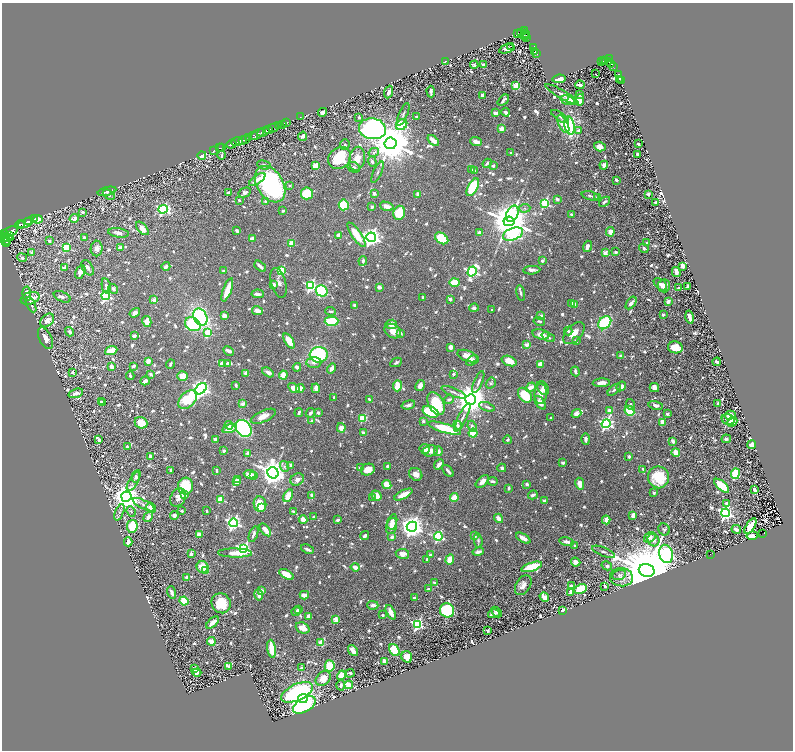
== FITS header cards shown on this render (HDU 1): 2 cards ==
NAXIS1  =                 1582
NAXIS2  =                 1496

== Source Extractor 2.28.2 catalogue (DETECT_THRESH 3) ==
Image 1582 x 1496 px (HDU 1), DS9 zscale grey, zoomed out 1/2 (1 PNG px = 2 x 2 image px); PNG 795 x 752 px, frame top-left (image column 2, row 1495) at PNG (2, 3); each listed source drawn as its Kron ellipse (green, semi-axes under 4 px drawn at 4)
Background 0.413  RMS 0.0092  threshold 0.0275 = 3 sigma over >= 5 px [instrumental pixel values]
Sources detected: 1259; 49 cannot appear on this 1/2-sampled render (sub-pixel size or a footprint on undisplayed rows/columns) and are neither listed nor drawn; of the other 1210, the 500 brightest by FLUX_AUTO listed and drawn (710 fainter detections omitted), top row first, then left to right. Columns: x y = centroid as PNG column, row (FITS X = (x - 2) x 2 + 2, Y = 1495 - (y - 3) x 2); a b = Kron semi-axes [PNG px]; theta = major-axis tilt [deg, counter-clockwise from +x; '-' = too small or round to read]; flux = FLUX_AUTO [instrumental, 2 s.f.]
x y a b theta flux
525 31 3 2 - 300
518 33 4 2 - 120
521 33 4 2 - 170
524 33 2 1 - 110
525 35 5 2 - 260
527 37 3 2 - 88
511 46 2 1 - 17
534 47 3 2 - 180
507 49 8 3 15 17
534 51 3 3 - 130
536 53 3 1 - 25
610 59 3 2 - 230
606 60 3 2 - 130
445 61 3 2 - 3.9
601 61 2 2 - 14
603 61 2 1 - 90
610 63 5 3 - 260
474 65 4 4 - 3.7
483 65 3 3 - 6.6
613 66 2 1 - 19
596 74 2 1 - 17
619 75 2 2 - 200
559 79 6 4 9 29
619 79 3 2 - 97
621 81 3 2 - 51
580 85 4 2 - 9.2
516 86 3 3 - 66
389 92 6 3 69 8.1
431 92 6 2 -87 8.7
562 94 19 3 -30 16
579 94 3 2 - 3.6
482 95 3 3 - 8.9
503 100 7 3 42 8.5
567 100 7 4 -16 23
579 100 5 4 - 28
572 101 4 3 - 14
323 112 4 3 - 5.9
506 112 4 3 - 8
495 113 4 2 - 9.9
403 114 12 3 66 4.6
416 116 2 2 - 4
560 116 10 3 -32 4.6
300 117 2 1 - 6
359 117 2 2 - 11
287 122 2 1 - 25
283 124 3 2 - 92
563 124 10 4 -62 36
402 125 6 4 45 200
279 126 3 2 - 150
569 126 9 5 -77 150
274 128 6 2 22 580
269 129 3 2 - 210
372 129 13 10 -10 590
502 129 2 2 - 32
578 130 4 3 - 4.1
263 132 6 2 22 1300
257 134 7 3 37 600
254 135 2 2 - 86
302 136 5 4 - 7
249 137 4 2 - 450
243 140 4 2 - 270
246 140 4 3 - 340
433 141 7 3 -41 16
476 141 6 3 -20 14
237 142 6 2 22 770
390 143 6 6 - 9400
231 144 5 2 - 790
638 144 3 2 - 5.9
345 145 5 5 - 4.2
600 146 6 4 -20 14
222 147 2 1 - 23
220 148 2 1 - 25
214 150 2 1 - 10
374 152 5 3 - 4.2
511 153 2 2 - 4.7
638 154 4 3 - 6.9
202 155 4 2 - 74
222 155 4 3 - 4.9
340 158 12 10 39 77
357 159 12 8 79 23
372 162 5 3 - 4.9
487 163 5 3 - 4.8
264 165 7 4 -13 4.2
604 165 4 4 - 11
315 166 4 3 - 32
493 166 2 2 - 14
354 167 6 5 - 3.9
472 170 3 2 - 3.6
474 171 4 2 - 6.5
378 172 12 2 66 3.7
257 180 9 3 35 14
616 180 4 3 - 4.9
270 184 20 13 -58 290
290 185 2 2 - 5
473 187 10 5 62 110
107 191 9 3 14 5.8
228 192 4 2 - 3.9
245 193 6 4 30 7.7
307 193 6 6 - 83
374 193 3 3 - 6.2
418 194 2 2 - 25
648 194 3 3 - 4.6
109 195 7 4 -31 5.1
590 196 9 3 -12 5.1
597 197 4 3 - 3.5
557 199 4 3 - 5.7
239 200 3 2 - 4.1
265 202 4 3 - 3.9
604 202 6 3 40 4.1
545 203 4 3 - 190
656 203 3 3 - 9.3
344 205 5 5 - 92
387 206 7 3 -19 16
372 207 3 2 - 5.8
525 208 6 4 3 4
163 209 5 4 - 290
283 211 3 2 - 4.9
83 212 2 2 - 6.2
399 213 7 5 75 66
512 214 8 5 64 200
571 214 2 2 - 6.8
74 218 5 3 - 7.7
34 219 2 1 - 55
38 219 5 4 - 12
29 221 3 2 - 390
509 221 5 4 - 6900
26 223 8 3 24 1400
20 225 4 3 - 400
142 228 8 4 -48 15
237 231 4 3 - 5.6
10 232 8 4 20 1000
610 232 5 4 - 14
118 233 10 4 -7 7.5
479 233 4 3 - 14
4 234 5 2 - 210
513 234 10 6 21 490
9 235 3 2 - 120
339 235 4 3 - 12
356 235 14 5 -56 39
6 237 8 3 -10 490
84 237 3 2 - 5.8
371 237 4 4 - 970
252 238 4 3 - 9.3
442 238 7 5 -35 89
5 241 6 2 -71 200
7 241 3 2 - 88
49 241 4 3 - 4.2
292 243 3 2 - 44
647 243 2 2 - 14
587 246 6 3 71 12
66 247 3 3 - 110
97 248 8 6 89 9.4
120 248 2 2 - 11
644 248 5 3 - 5
32 252 2 2 - 15
616 252 4 2 - 4.3
605 253 3 2 - 39
22 258 5 4 - 3.9
363 261 5 3 - 5.2
542 261 4 3 - 5.7
166 266 4 3 - 6
260 266 7 2 -41 8.3
682 266 3 3 - 19
64 268 3 3 - 10
88 268 8 5 -57 6.2
532 270 8 3 4 7.4
224 271 4 3 - 4.1
281 271 3 3 - 130
472 271 5 4 - 350
80 272 7 4 60 11
676 272 5 3 - 15
454 282 5 4 - 58
278 283 15 7 -75 12
660 284 8 4 -40 6.2
274 285 3 3 - 9.8
106 286 8 4 -77 6.8
311 286 4 4 - 300
664 286 6 6 - 13
379 287 3 3 - 9.2
687 287 4 2 - 3.7
679 288 3 2 - 3.9
113 289 5 4 - 6.4
227 290 12 3 69 38
322 291 6 5 - 150
521 293 8 3 -79 3.6
27 294 7 3 -85 5
258 294 6 3 -5 8.2
106 296 4 4 - 280
62 297 9 5 -24 6.2
423 297 2 2 - 5.2
30 298 10 6 18 25
450 299 3 3 - 4.5
154 300 2 2 - 23
668 302 3 3 - 10
572 303 2 2 - 12
631 303 7 3 55 9.7
31 305 8 3 -63 4.8
574 305 4 3 - 9
355 306 4 3 - 6.9
474 308 5 3 - 6.7
492 309 2 2 - 4.1
257 311 5 4 - 10
331 311 5 3 - 3.7
135 313 6 4 34 7.5
663 315 3 2 - 5
224 316 4 3 - 10
541 316 3 2 - 17
200 317 9 6 -62 330
690 317 7 3 -78 14
47 320 8 5 44 17
147 321 6 4 -78 18
332 321 7 4 3 75
539 321 6 3 -13 4.8
605 323 7 5 46 130
193 324 8 6 -29 120
391 324 6 4 10 13
393 331 9 6 -30 21
568 331 4 3 - 3.6
70 332 5 3 - 6.2
208 333 4 3 - 67
400 333 3 2 - 7.3
574 333 13 7 47 21
541 334 9 5 -13 15
134 336 4 3 - 5.3
548 337 7 4 -24 6.2
45 338 12 6 -64 14
289 341 8 4 -59 34
576 341 3 3 - 9.4
526 345 2 2 - 28
450 347 3 3 - 13
675 347 7 6 - 31
111 350 6 4 22 33
229 351 5 3 - 8.9
319 355 9 8 - 170
467 356 10 5 -21 22
620 356 4 3 - 3.5
472 360 7 4 33 6.3
148 361 3 3 - 16
509 361 8 5 -20 27
314 362 7 5 2 9.3
396 362 6 3 26 4.4
717 362 4 3 - 7.4
227 363 3 3 - 6.6
170 364 5 2 - 3.5
222 364 4 3 - 13
540 364 4 4 - 17
133 366 3 2 - 7.2
111 367 4 3 - 9.2
297 367 4 3 - 8.2
331 368 5 3 - 13
575 371 5 3 - 6.3
72 372 3 3 - 5
268 372 6 3 -28 9.1
246 373 4 4 - 7.9
150 374 4 3 - 3.6
453 374 2 2 - 10
283 375 4 4 - 20
130 376 4 2 - 3.7
182 376 5 4 - 25
145 381 5 3 - 9.6
478 382 12 3 67 6
491 383 6 4 60 3.4
601 383 8 4 4 14
236 385 4 3 - 4.7
397 386 5 4 - 33
420 386 6 4 60 14
621 386 5 4 - 10
531 387 5 4 - 16
654 387 5 4 - 11
294 388 6 4 -29 22
300 388 4 4 - 16
316 388 5 3 - 18
543 388 7 5 -57 19
201 389 6 4 46 1100
614 390 8 3 41 5.8
453 392 13 3 -22 6.4
76 393 7 4 19 10
541 394 10 6 89 16
525 395 8 6 -49 78
334 397 2 2 - 4
449 399 5 3 - 4.7
188 400 11 7 44 79
369 400 4 2 - 5.9
471 400 5 5 - 4400
101 402 3 3 - 3.8
103 402 3 2 - 3.5
540 403 8 4 -53 19
718 403 2 2 - 13
243 404 2 2 - 27
436 404 12 7 -62 89
408 405 7 3 16 6.7
631 405 6 4 -69 4.4
656 405 7 4 -12 8.4
487 407 8 4 -20 4.6
609 411 4 4 - 8.5
629 411 5 4 - 50
299 412 4 2 - 5.7
431 412 8 5 -24 110
310 413 5 3 - 7
318 413 3 3 - 4.7
576 414 5 4 - 11
667 414 2 2 - 10
730 415 6 4 16 17
263 416 13 5 24 17
462 417 16 3 63 8.2
363 418 4 3 - 84
551 418 2 2 - 3.5
728 420 7 5 -29 8.6
312 421 2 2 - 16
423 421 4 3 - 4.7
663 422 4 3 - 23
732 422 5 4 - 28
141 423 6 5 - 34
606 424 4 4 - 390
229 425 4 4 - 4.1
457 425 4 4 - 6.2
472 426 6 4 -68 5.2
243 428 9 7 -50 560
341 428 4 4 - 15
444 428 17 4 -17 81
229 429 7 4 15 21
363 433 4 3 - 5.4
473 433 4 4 - 37
215 439 3 2 - 6.4
586 439 5 3 - 7.2
726 439 4 3 - 5.2
99 440 3 2 - 8.3
507 440 4 3 - 4.2
673 441 4 3 - 5.8
752 444 4 3 - 9.2
127 447 3 2 - 3.8
425 449 5 5 - 19
224 451 3 3 - 5.3
430 451 7 5 10 16
438 451 5 3 - 6.6
676 452 4 4 - 19
248 453 2 2 - 23
150 456 3 2 - 8.2
629 456 3 3 - 7.3
563 463 4 3 - 4
439 464 5 3 - 12
291 465 4 3 - 4.9
284 466 5 4 - 3.7
388 466 3 3 - 7.2
360 468 3 3 - 5
502 468 4 4 - 5.7
643 469 3 2 - 4.1
171 470 4 2 - 4.5
368 470 7 5 21 22
217 471 3 2 - 3.7
448 471 7 2 -51 8.4
273 473 6 5 - 2300
250 474 6 3 -7 24
416 474 7 6 - 12
735 474 5 4 - 77
253 476 3 3 - 3.7
136 477 6 4 89 5.2
658 477 11 10 - 82
237 479 4 3 - 6
297 479 7 6 - 11
134 481 11 4 60 6
482 481 8 4 43 13
493 481 5 3 - 5.7
236 482 4 3 - 13
527 484 3 2 - 5.5
580 484 6 4 -79 17
387 485 5 4 - 33
185 486 8 7 - 89
722 486 9 4 -41 68
509 488 3 2 - 4.1
755 490 4 2 - 11
654 493 2 2 - 4.8
184 495 4 3 - 13
312 495 4 2 - 5.6
403 495 10 4 27 27
533 495 5 3 - 6.6
288 496 7 4 63 27
376 496 5 4 - 24
126 497 5 5 - 2800
373 497 3 2 - 4
178 498 9 7 60 11
454 498 4 4 - 24
221 499 3 3 - 90
544 501 3 3 - 4.1
726 503 3 3 - 4.3
260 504 8 6 -82 49
144 505 12 3 -27 6
262 507 4 3 - 13
151 508 5 4 - 22
131 511 6 4 -68 3.4
182 511 3 2 - 5.3
207 511 2 2 - 3.6
119 512 8 4 68 4.3
293 512 4 3 - 4.8
725 513 4 4 - 520
633 515 4 3 - 14
174 516 4 4 - 9.2
148 517 5 3 - 14
314 517 2 2 - 12
498 518 5 3 - 15
303 519 4 4 - 16
338 520 4 3 - 5.4
606 520 4 3 - 18
392 522 8 4 74 14
233 523 4 4 - 530
132 526 6 5 - 74
392 526 8 5 73 14
750 526 9 4 57 30
412 527 5 5 - 2000
664 529 6 5 - 3.5
736 529 5 3 - 12
265 530 7 3 -51 24
199 534 3 3 - 16
254 534 8 3 71 7.9
762 534 2 1 - 9.5
365 536 4 3 - 5.9
438 536 4 4 - 230
474 536 3 3 - 6.4
752 536 5 3 - 8.6
392 537 3 3 - 8.7
650 537 6 5 - 11
523 538 8 3 -30 16
653 540 6 5 - 10
478 541 7 3 -82 3.4
128 542 4 3 - 14
567 542 7 3 -13 8.8
574 545 2 2 - 5.3
244 549 4 4 - 430
307 549 6 2 -24 7
478 552 6 3 13 8.3
603 552 12 3 -22 5.2
235 553 17 4 -1 34
191 554 3 3 - 6.8
402 554 7 5 -7 17
431 554 4 3 - 4
666 554 9 7 -73 620
710 554 2 1 - 9.7
427 559 3 2 - 3.9
450 559 5 4 - 25
576 562 5 4 - 10
607 566 5 4 - 5.6
202 567 6 5 - 33
355 567 4 3 - 13
532 567 10 4 18 100
647 570 8 6 -16 27000
206 571 4 3 - 13
286 574 8 4 -31 32
619 575 7 4 20 4.6
187 577 4 3 - 6.2
621 577 11 9 -6 15
435 583 4 2 - 4.6
523 585 11 7 57 14
571 586 3 2 - 7.2
605 586 3 2 - 4
429 589 4 2 - 4.5
580 589 6 4 26 76
261 591 3 3 - 12
172 592 6 3 -72 8.5
571 593 4 3 - 18
259 595 6 4 -80 7.6
304 595 4 3 - 24
544 597 5 4 - 20
414 598 2 2 - 14
184 601 4 4 - 35
221 603 10 9 - 57
373 605 5 3 - 9
298 610 4 2 - 4.1
447 610 7 7 - 160
563 610 3 2 - 5.5
296 611 4 3 - 4.6
391 612 8 3 -65 20
497 612 6 2 -44 6.5
494 614 6 2 14 5
383 615 3 2 - 3.8
308 616 3 3 - 8.9
336 619 3 3 - 49
213 622 8 3 41 15
417 624 4 4 - 290
303 628 7 5 -22 21
488 630 2 2 - 4
211 641 4 3 - 24
321 643 4 3 - 23
272 649 9 3 -82 52
394 650 6 4 -54 53
353 651 6 3 -51 14
407 657 6 5 - 21
384 661 4 3 - 15
228 666 3 2 - 3.6
330 666 5 5 - 47
302 668 3 2 - 11
195 669 4 3 - 7.5
197 672 4 3 - 9.1
350 673 4 3 - 5
341 675 5 3 - 37
323 678 8 6 44 26
341 685 5 4 - 6.3
349 685 4 3 - 42
297 692 17 8 24 460
303 699 5 4 - 49
304 705 12 6 31 240
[710 fainter detections neither listed nor drawn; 49 sub-pixel or undisplayed-footprint detections neither listed nor drawn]